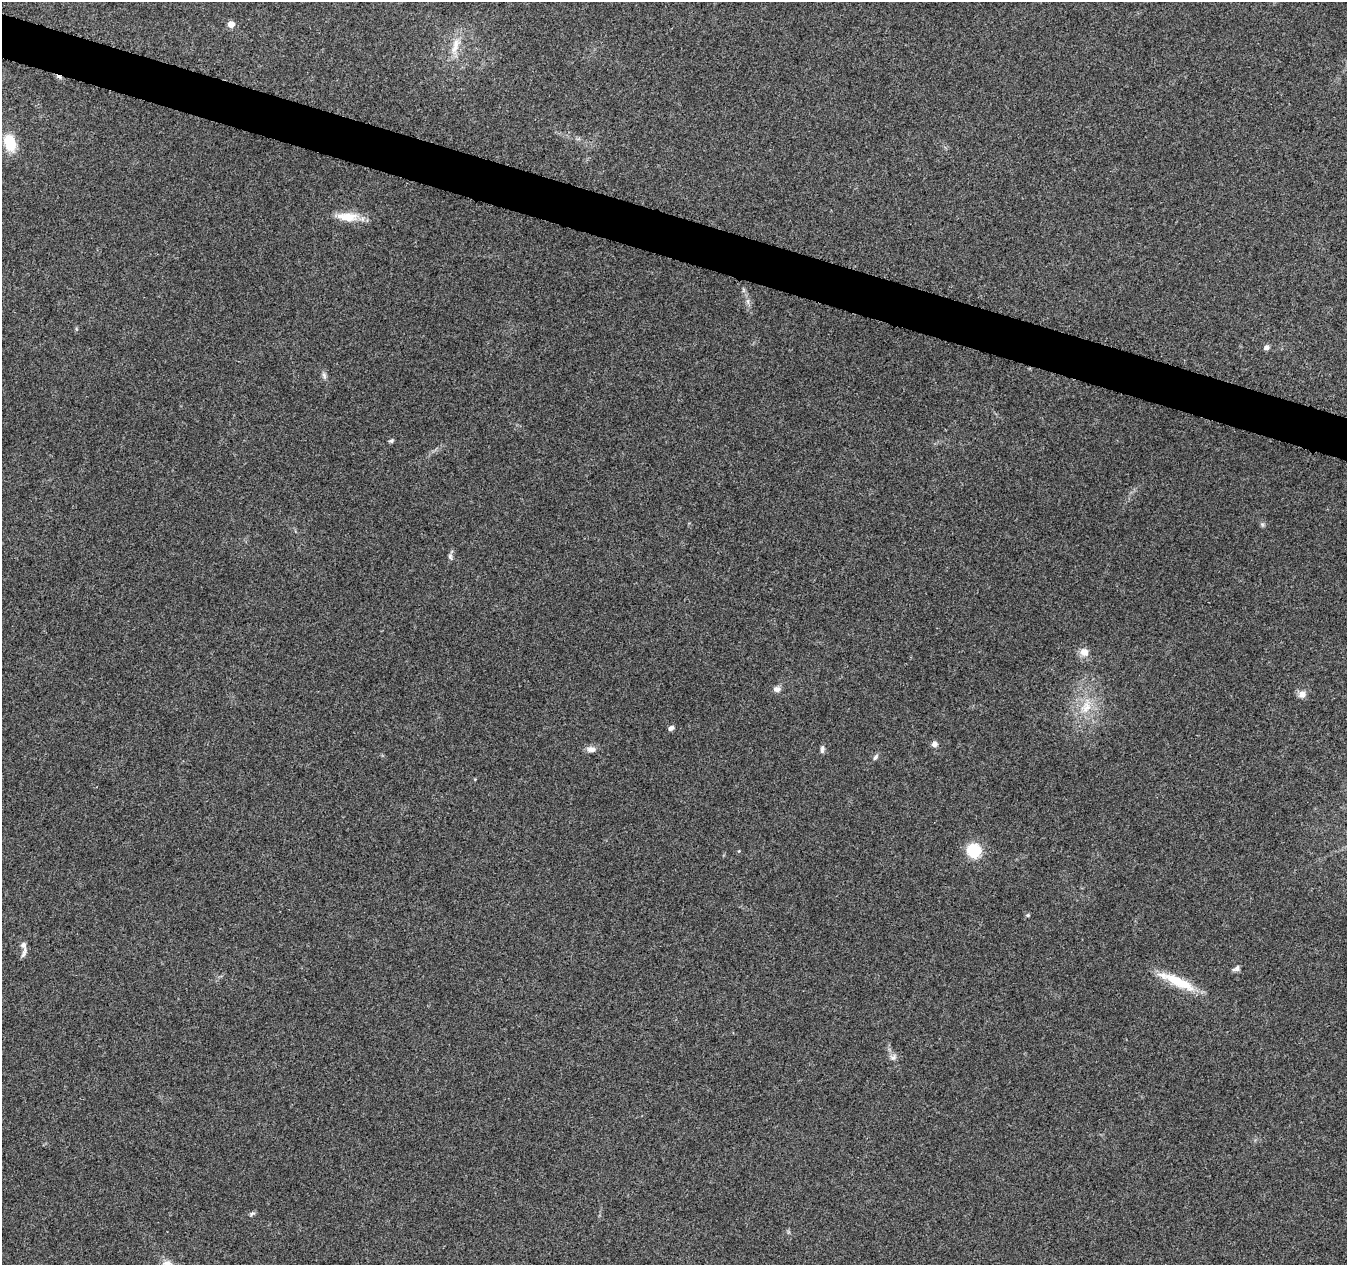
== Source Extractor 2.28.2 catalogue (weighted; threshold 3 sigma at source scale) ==
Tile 11 of 4 x 4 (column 3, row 3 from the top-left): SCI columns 2711-4055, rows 1551-2813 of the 5411 x 5567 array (HDU 1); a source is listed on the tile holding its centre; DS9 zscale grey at full resolution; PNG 1349 x 1267 px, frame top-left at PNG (2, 2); no overlay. Shown black and unused: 3% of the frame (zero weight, under 3 of 5 exposures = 1% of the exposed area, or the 3 px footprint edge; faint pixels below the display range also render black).
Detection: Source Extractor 2.28.2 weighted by HDU 2 'WHT'; one run over the whole footprint, this tile lists its part. Background 0.103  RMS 0.0053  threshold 0.0238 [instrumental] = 3 sigma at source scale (4.5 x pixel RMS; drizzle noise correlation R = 1.50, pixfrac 1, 0.0396/0.0396 arcsec/px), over >= 5 px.
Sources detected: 26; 1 inside a brighter listed object's ellipse — not listed separately; the other 25 listed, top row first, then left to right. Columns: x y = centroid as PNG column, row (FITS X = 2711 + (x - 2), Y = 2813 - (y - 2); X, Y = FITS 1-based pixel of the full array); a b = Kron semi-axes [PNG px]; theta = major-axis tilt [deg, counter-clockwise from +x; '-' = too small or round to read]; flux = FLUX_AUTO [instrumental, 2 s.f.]
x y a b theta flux
231 24 5 5 - 5.4
455 46 26 9 72 7.6
10 142 19 12 -77 14
347 217 30 11 -4 9.8
748 301 7 4 72 1.1
1266 347 7 6 - 1.7
324 375 9 5 -64 1.4
391 441 6 4 28 0.94
450 556 10 5 -76 1.3
1084 652 11 10 - 4.3
777 689 9 7 1 2.2
1302 694 9 9 - 3.1
1086 707 19 13 59 11
671 728 7 5 43 1.6
934 744 7 6 - 2.1
591 749 11 8 -2 2.8
822 749 11 5 82 1.4
875 757 8 5 53 1.4
974 850 19 17 -66 14
1028 915 6 5 - 0.75
23 945 8 7 - 1.8
1237 968 9 7 70 1.6
1177 982 47 11 -25 18
893 1057 10 7 40 1.8
252 1214 7 4 45 0.93